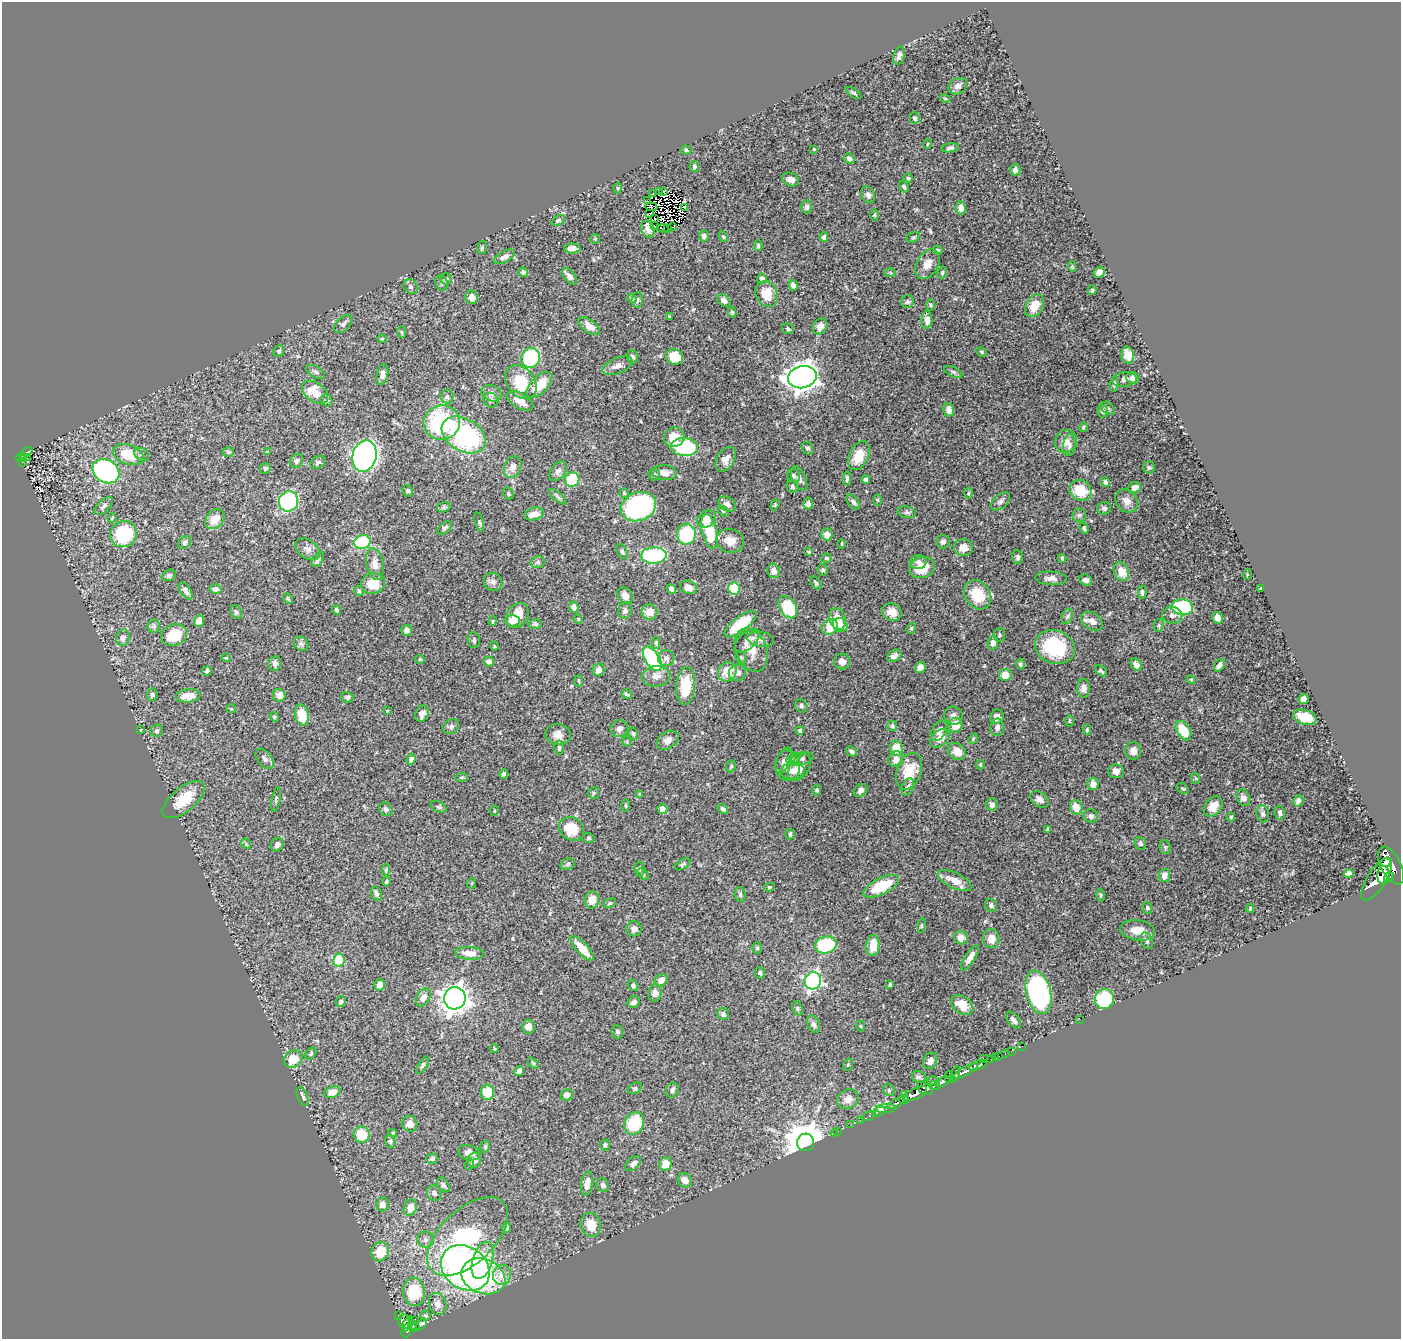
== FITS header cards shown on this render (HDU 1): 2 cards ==
NAXIS1  =                 1399
NAXIS2  =                 1337

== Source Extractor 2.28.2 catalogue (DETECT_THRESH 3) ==
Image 1399 x 1337 px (HDU 1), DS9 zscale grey, 1 PNG px = 1 image px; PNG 1403 x 1341 px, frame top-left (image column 1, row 1337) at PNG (2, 2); each listed source drawn as its Kron ellipse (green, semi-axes under 4 px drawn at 4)
Background 0.461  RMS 0.021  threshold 0.0625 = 3 sigma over >= 5 px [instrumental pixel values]
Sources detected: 519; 3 with non-positive FLUX_AUTO (blend fragments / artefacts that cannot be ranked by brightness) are neither listed nor drawn; of the other 516, the 500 brightest by FLUX_AUTO listed and drawn (16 fainter detections omitted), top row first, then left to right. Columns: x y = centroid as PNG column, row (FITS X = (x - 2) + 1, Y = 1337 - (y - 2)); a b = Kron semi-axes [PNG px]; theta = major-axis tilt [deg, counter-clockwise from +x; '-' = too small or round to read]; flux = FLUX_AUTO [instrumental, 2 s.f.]
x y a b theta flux
899 56 9 5 72 6.6
958 86 10 7 32 6.1
854 93 9 3 -33 2.2
945 98 5 3 - 1.2
915 118 6 5 - 2.8
927 144 5 3 - 1.1
950 148 9 4 8 3.6
814 149 3 3 - 1.2
686 150 5 4 - 2.1
849 158 6 5 - 4.4
694 167 5 4 - 2.9
1015 170 6 5 - 4.9
908 178 5 5 - 1.7
791 179 9 6 -19 7.6
904 187 6 4 -62 2.9
618 188 5 3 - 1.3
659 191 2 2 - 290
663 192 3 2 - 1.9
653 193 2 2 - 1.4
868 195 9 6 -70 6.4
648 201 3 2 - 1.5
651 207 6 2 -8 1.9
684 207 3 3 - 2.2
807 207 6 5 - 4.9
961 208 7 5 -85 8.5
650 213 3 2 - 1.8
875 215 6 4 -89 1.9
655 218 2 2 - 2
558 220 7 4 30 2.1
654 225 3 2 - 1.6
673 227 4 3 - 2.5
663 228 6 2 3 2
668 228 2 2 - 3.3
648 229 9 6 -72 9
704 236 5 5 - 5.1
723 237 5 4 - 1.9
824 237 5 4 - 3.2
913 237 7 5 30 2.3
595 239 4 4 - 1.4
758 245 5 4 - 2.3
482 248 6 5 - 2.1
572 248 8 5 -1 11
938 250 5 4 - 1.9
504 257 11 5 28 6.3
928 264 16 10 61 15
1072 267 5 4 - 1.8
523 272 5 4 - 3.9
890 272 6 4 -2 1.6
1099 272 6 5 - 5.4
942 273 6 4 76 2.1
569 276 9 5 -52 6.1
446 279 6 5 - 2.5
762 279 5 5 - 5.1
441 283 8 6 -75 3.7
793 285 5 4 - 6.3
411 287 8 6 -45 4
1092 290 5 3 - 2.2
767 294 13 10 -66 27
472 297 7 6 - 10
632 299 5 4 - 2.7
637 300 8 5 81 3.9
724 301 7 5 -44 4.7
908 302 6 6 - 3.2
931 305 6 4 -89 1.8
1034 306 12 8 62 24
732 312 5 4 - 1.9
669 317 3 2 - 1.5
927 320 8 5 89 7
343 324 11 6 45 4.8
589 326 12 6 -36 10
820 326 8 6 57 8.7
788 329 6 5 - 2.6
402 332 5 3 - 1.4
382 339 5 4 - 1.5
279 351 6 5 - 2.8
982 352 5 4 - 1.8
1128 355 8 6 -77 13
633 357 7 5 -72 4
674 357 9 7 -34 33
531 358 10 9 - 100
617 366 16 7 22 9
316 372 10 5 -29 3.7
953 372 9 5 -25 3.3
382 375 10 5 80 6.2
802 377 14 11 13 1500
1133 378 6 5 - 4.6
1124 379 12 7 7 5.3
521 382 18 13 -51 51
1114 384 7 4 84 2.8
539 385 16 8 45 32
315 392 15 9 -37 29
492 393 10 8 -20 7.1
447 396 7 6 - 3.9
326 400 6 5 - 2.8
491 400 8 7 - 4.3
520 401 15 7 -31 14
1108 408 8 5 -36 3.2
949 410 7 5 -78 7.1
1102 411 6 5 - 3.1
442 422 18 17 - 140
1083 427 5 3 - 1.8
464 435 24 16 -32 170
674 437 10 9 - 25
1066 441 12 10 58 11
1069 445 11 6 82 4.7
684 447 14 9 -4 120
808 448 6 5 - 3.2
228 452 5 4 - 2.2
267 452 3 2 - 1.3
26 453 7 3 36 65
128 455 16 9 -18 43
142 455 8 6 -39 3.3
364 456 16 12 76 560
859 456 15 9 65 27
21 457 5 3 - 40
27 458 2 2 - 1.8
24 459 4 3 - 6.2
726 459 13 8 58 8.9
297 461 7 6 - 3.7
22 462 2 2 - 4.6
318 462 8 6 33 3.3
513 467 11 8 68 9.5
1149 467 6 6 - 2.7
265 468 5 5 - 3.1
106 471 14 11 -31 390
558 471 11 7 55 6.2
664 473 12 7 -5 10
654 475 6 6 - 2.8
794 476 7 6 - 2.8
799 478 13 6 -65 6.5
572 479 7 7 - 60
847 479 7 3 89 3
866 479 4 4 - 2.9
1106 482 5 4 - 3.4
792 487 6 5 - 2.9
1134 487 6 5 - 6.7
1080 490 11 10 - 39
408 491 6 5 - 2.1
508 493 6 5 - 2.2
624 493 4 4 - 1.9
968 493 5 3 - 1.7
558 497 10 4 -41 3.3
877 500 6 4 -89 1.7
288 501 10 9 - 150
1001 501 11 6 42 4.6
1127 501 12 10 -49 9.2
853 502 9 5 -49 3.4
727 504 9 6 -35 6
808 504 6 4 -87 4.6
775 505 6 4 69 1.7
104 506 11 6 43 5.3
444 507 7 5 17 2.5
638 507 18 14 21 220
1104 508 7 6 - 3.8
723 511 6 4 -45 1.9
907 512 9 5 -11 3.5
534 514 10 6 15 12
1079 515 6 6 - 2.9
112 518 5 3 - 1.5
215 519 11 8 50 15
706 519 10 7 42 13
479 522 10 3 -75 2
444 528 8 5 40 3.2
1084 528 6 4 -67 2.9
710 531 17 7 -77 54
124 534 13 12 - 110
686 534 10 9 - 82
827 534 6 5 - 11
730 541 14 12 -14 16
362 542 8 6 14 79
943 542 7 6 - 4.4
184 543 7 5 46 3.1
841 544 4 3 - 1.1
963 548 9 8 - 13
308 549 14 9 -35 7.5
622 551 7 5 -62 3
809 552 4 4 - 1.6
654 555 12 8 1 120
1017 557 7 5 -82 3.5
826 558 5 4 - 2
1062 558 4 3 - 1.8
318 559 8 5 57 3.5
538 562 7 5 15 2.6
918 562 8 7 - 5.9
375 564 16 8 -79 11
922 568 13 10 17 30
823 570 5 5 - 2.4
773 571 7 6 - 11
1121 572 10 7 -66 19
1247 574 5 3 - 1.3
169 575 7 5 23 3.8
1051 578 16 7 -4 8.4
1085 580 7 5 -23 5.2
493 582 9 9 - 6.1
373 583 12 10 11 27
816 583 7 4 -54 2.5
688 587 8 6 -16 10
215 589 6 5 - 4.2
671 589 5 4 - 5.6
734 589 6 5 - 61
1260 589 3 2 - 1.3
185 591 10 5 -57 5.8
359 591 5 4 - 2
1142 592 6 4 -89 3
977 595 15 12 -55 41
625 596 9 7 -56 8.3
288 598 6 3 -62 1.9
574 607 5 4 - 8.4
788 607 12 8 -59 62
1182 607 11 7 -5 130
336 610 5 4 - 2.6
625 611 8 6 78 4.8
236 612 7 5 -61 3.1
649 612 8 8 - 17
892 612 10 8 -27 12
517 615 13 10 55 25
1172 615 10 8 -8 6.1
1067 616 8 5 70 3.7
1217 618 6 5 - 7.7
578 619 5 4 - 1.3
838 619 11 8 -72 21
199 621 6 5 - 11
493 621 5 3 - 1.7
512 621 7 5 0 13
1092 621 12 8 -34 12
535 624 6 4 -3 2.9
740 624 19 7 38 48
840 625 8 6 -42 10
1159 625 7 5 79 2.2
154 626 6 6 - 3.3
830 627 8 7 - 35
911 628 5 4 - 2.1
407 630 5 5 - 5.3
174 635 13 10 21 37
999 635 7 6 - 2.5
123 638 8 6 72 7.2
761 639 13 7 -10 6.8
474 640 8 6 -86 3.8
747 641 15 8 43 8.2
656 643 5 4 - 2.1
993 643 6 5 - 7.1
301 644 8 6 -45 4.2
494 646 4 3 - 1.1
1055 647 20 16 -19 84
751 650 22 15 -68 22
894 656 7 5 30 6.8
741 657 6 5 - 2.3
226 658 4 4 - 1.4
666 658 8 8 - 6.1
420 659 4 4 - 1.5
652 659 13 7 -57 140
842 661 8 8 - 8.7
489 662 5 5 - 5.5
275 664 7 6 - 4.6
1020 664 5 4 - 2.5
1136 665 7 4 -55 8
1219 665 7 5 55 5.8
920 667 6 5 - 8.8
598 670 6 5 - 7.7
207 671 5 4 - 3.5
1101 671 7 4 -38 2.5
727 672 10 9 - 23
737 673 9 8 - 6.9
1005 675 6 6 - 18
656 676 14 10 5 12
1191 680 4 4 - 1.4
578 681 6 4 -88 1.7
686 686 19 9 86 42
1083 688 9 6 -89 7.1
627 694 5 3 - 2.1
152 695 6 5 - 3.3
279 695 6 6 - 12
188 696 12 6 5 21
347 697 6 5 - 3.2
1304 699 5 5 - 8.6
801 706 7 6 - 3.4
231 709 5 4 - 1.6
387 711 3 3 - 1.5
422 713 8 6 70 8.3
302 715 11 7 -76 28
953 716 9 9 - 5.1
274 717 5 4 - 1.7
997 717 7 6 - 8.2
1305 717 12 7 -16 29
1069 721 6 4 -90 1.9
955 725 7 7 - 21
892 726 5 5 - 2.9
451 727 8 6 41 3.9
997 727 9 6 87 6.8
619 728 9 8 - 5.6
141 730 4 2 - 1.6
800 730 4 4 - 2.1
1087 730 5 3 - 2
156 731 6 6 - 2.9
939 731 11 7 61 8.5
1183 731 10 6 -58 36
633 734 6 4 -63 2.2
558 735 13 10 -7 11
940 738 11 7 42 12
973 739 6 4 48 1.8
668 740 12 8 32 9
627 741 5 4 - 1.5
559 748 7 4 90 2.7
896 748 7 6 - 25
852 751 6 4 -40 3.8
1133 751 9 7 -90 9.1
957 752 9 8 - 13
265 759 11 7 -52 6.9
411 759 5 4 - 4.2
794 759 7 5 27 3.4
801 759 12 6 14 4.8
896 759 8 7 - 11
784 760 14 7 67 6.1
980 765 5 3 - 1.8
731 766 6 4 71 2.1
787 766 15 12 -88 12
799 767 15 9 55 15
792 771 12 8 5 11
909 771 19 12 71 33
1116 771 8 7 - 8.3
504 774 5 4 - 3.3
462 777 6 4 7 1.8
1195 778 5 3 - 1.6
1093 784 6 5 - 7
908 787 9 5 67 3.6
1183 788 7 4 -33 1.8
817 790 5 4 - 2.6
860 790 7 6 - 4.9
594 793 6 5 - 2.1
640 794 4 4 - 1.5
1243 798 9 6 -63 6
276 799 12 3 79 2.4
1039 799 10 7 -36 7
184 800 25 12 39 34
1298 801 6 5 - 5.1
992 805 6 5 - 4.9
626 806 6 3 -89 1.5
1213 806 11 8 52 16
439 807 8 5 -26 3.1
1076 807 7 6 - 17
386 809 7 6 - 4.6
662 809 5 5 - 19
723 809 6 4 -40 3
494 811 5 3 - 1.2
1280 813 7 5 -82 3.8
1263 814 8 6 -82 4.1
1091 816 7 6 - 4
1231 817 4 4 - 1.7
571 829 13 11 -34 41
1048 829 4 3 - 2.3
790 834 5 4 - 3.7
588 838 6 4 2 2.3
1140 843 6 5 - 3.6
246 844 6 3 -47 1.5
277 844 7 6 - 5.8
1165 847 7 5 -75 2.4
1386 863 5 4 - 300
568 864 7 5 18 3.1
683 864 8 4 33 2.8
1391 866 20 10 -63 1500
639 869 7 5 -89 2
386 870 6 4 88 2.4
1349 873 4 4 - 4.6
643 874 6 4 -45 2
1383 875 9 6 88 550
1164 876 6 5 - 10
1389 877 5 3 - 140
1377 879 24 9 57 1500
955 880 18 7 -26 18
386 882 5 3 - 2.6
472 883 5 3 - 1.2
881 886 19 8 26 50
769 887 5 4 - 1.5
376 893 7 5 -70 4
740 894 7 5 -87 3
1100 895 6 4 -79 2.2
592 900 8 7 - 14
610 903 7 4 27 2.1
991 905 6 5 - 3.9
1147 908 6 4 -74 3
1250 909 4 3 - 1.4
922 926 7 3 82 1.7
634 929 7 7 - 6
1138 930 17 10 -7 21
961 938 7 6 - 11
991 939 9 8 - 16
1147 941 9 6 -63 4.5
826 945 11 8 13 120
873 945 10 6 85 24
582 948 16 5 -48 27
757 948 5 4 - 2.3
469 953 14 6 -3 14
970 958 15 5 57 9.1
339 960 6 5 - 49
760 973 6 5 - 3.7
661 980 7 5 40 9.9
813 981 9 8 - 270
380 985 6 5 - 11
890 985 4 3 - 3
633 986 6 5 - 3.8
1038 992 22 12 -76 280
655 993 8 6 81 8.3
423 997 10 6 61 8.9
455 998 11 10 - 1300
1104 999 10 9 - 83
341 1002 6 4 59 2.9
634 1002 6 5 - 5.8
962 1005 12 8 -36 23
797 1008 7 5 -65 2.4
723 1014 6 5 - 4.6
1080 1019 2 2 - 15
1013 1020 10 5 -50 4.8
814 1024 9 6 -68 4.5
860 1026 5 3 - 1.4
528 1027 7 6 - 9.6
617 1032 6 6 - 3
1022 1046 2 2 - 4.9
494 1049 4 3 - 1.6
1011 1051 3 2 - 2.9
1005 1053 3 2 - 12
311 1054 7 4 53 2.2
999 1056 2 2 - 5.8
995 1058 3 3 - 16
293 1059 10 8 38 28
983 1059 3 2 - 37
990 1059 2 2 - 8.9
930 1061 8 6 62 8.8
533 1063 6 4 -46 1.8
423 1065 10 4 56 2.7
848 1065 6 4 70 2
978 1065 10 4 22 450
519 1071 5 4 - 4.9
966 1071 14 4 29 590
955 1075 9 4 68 84
919 1077 7 6 - 3.7
949 1077 5 3 - 140
931 1081 6 3 22 53
943 1082 8 4 27 210
935 1086 5 4 - 100
635 1088 7 5 29 2.3
925 1088 8 6 -32 310
672 1090 7 6 - 4.7
889 1090 6 5 - 2.2
332 1092 8 5 22 14
487 1092 8 6 -87 28
905 1094 2 2 - 12
915 1094 13 5 26 800
567 1095 6 5 - 6.2
303 1096 10 5 -68 4.9
848 1099 11 9 30 12
904 1100 5 3 - 160
896 1103 10 4 27 300
886 1108 10 4 2 150
879 1112 7 3 25 76
869 1116 7 3 28 36
860 1120 2 2 - 4.8
634 1123 12 9 66 69
410 1124 8 7 - 8.9
850 1125 2 2 - 3.7
838 1131 2 2 - 4.7
392 1133 4 4 - 1.6
834 1133 2 2 - 4
362 1135 8 8 - 34
390 1141 7 5 -78 2.5
806 1142 9 8 - 4200
605 1145 5 4 - 2.2
485 1147 6 4 75 2.5
469 1153 11 7 -16 7.1
432 1159 6 5 - 2.8
475 1160 7 6 - 7.2
470 1164 5 3 - 1.4
633 1164 9 5 41 6.2
665 1164 7 6 - 22
685 1180 7 6 - 10
587 1183 12 6 80 12
443 1185 8 5 -57 3.6
603 1185 7 6 - 4.5
434 1193 8 7 - 5
382 1204 7 6 - 9.8
410 1207 8 6 73 14
591 1225 12 10 -72 21
506 1228 5 3 - 2.9
468 1236 49 27 44 210
426 1240 8 8 - 5.8
380 1252 10 8 63 34
483 1260 19 10 74 87
465 1268 26 21 -36 530
502 1275 10 9 - 14
483 1276 22 17 -21 110
414 1292 14 11 -84 68
437 1304 11 8 -77 9.5
398 1315 4 3 - 13
425 1316 5 4 - 2.1
414 1320 2 2 - 30
404 1321 7 6 - 190
407 1324 8 3 62 140
421 1324 6 4 45 93
413 1325 4 3 - 75
416 1327 4 3 - 54
406 1330 7 4 73 200
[16 fainter detections neither listed nor drawn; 3 non-positive-flux detections neither listed nor drawn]